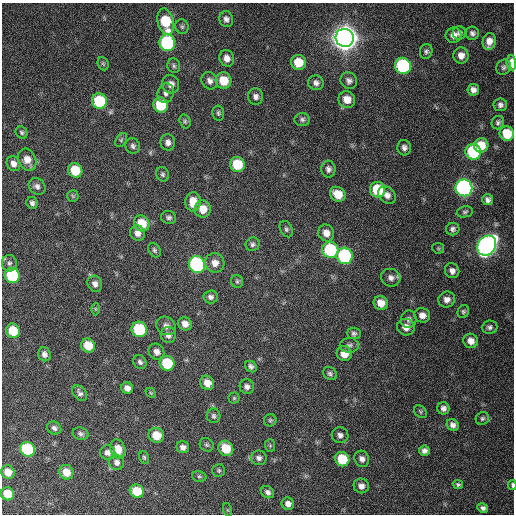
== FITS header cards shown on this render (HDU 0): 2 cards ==
NAXIS1  =                  512 / Axis length
NAXIS2  =                  512 / Axis length

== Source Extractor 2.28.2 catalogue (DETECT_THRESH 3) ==
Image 512 x 512 px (HDU 0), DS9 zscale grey, 1 PNG px = 1 image px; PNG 516 x 516 px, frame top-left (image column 1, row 512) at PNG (2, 3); each listed source drawn as its Kron ellipse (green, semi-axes under 4 px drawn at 4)
Background 402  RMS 11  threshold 32.2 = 3 sigma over >= 5 px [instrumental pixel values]
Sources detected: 146; all 146 listed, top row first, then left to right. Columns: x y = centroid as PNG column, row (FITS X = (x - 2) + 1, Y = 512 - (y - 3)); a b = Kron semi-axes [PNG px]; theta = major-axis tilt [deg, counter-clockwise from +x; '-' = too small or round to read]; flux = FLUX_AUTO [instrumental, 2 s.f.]
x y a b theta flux
226 19 8 7 - 3.0e+03
166 22 13 8 -77 3.2e+04
182 27 7 6 - 1.7e+03
459 33 6 6 - 2.4e+03
472 33 7 6 - 2.2e+03
453 35 8 7 - 5.0e+03
345 38 9 9 - 1.2e+06
489 41 8 6 77 5.5e+03
167 43 8 8 - 9.9e+04
426 51 7 6 - 1.8e+03
461 55 8 7 - 5.4e+03
227 58 8 7 - 5.0e+03
298 62 7 7 - 1.6e+04
511 63 7 5 -84 9.9e+03
103 64 7 5 -67 1.3e+03
174 66 7 6 - 1.7e+03
403 66 8 8 - 9.3e+04
504 67 8 7 - 2.0e+03
209 81 9 7 -55 3.5e+03
224 81 8 7 - 1.6e+04
349 81 9 8 - 2.9e+03
316 83 8 7 - 2.9e+03
171 84 9 8 - 5.3e+03
473 90 6 6 - 3.5e+03
166 93 9 8 - 3.1e+03
256 97 8 7 - 3.1e+03
347 99 8 8 - 8.0e+03
99 101 8 7 - 5.0e+04
161 105 8 7 - 3.1e+04
500 105 7 6 - 2.4e+03
218 113 7 6 - 1.6e+03
302 119 8 6 -3 1.9e+03
185 121 7 5 -74 1.4e+03
498 123 7 6 - 1.8e+03
22 132 6 5 - 1.4e+03
507 133 7 7 - 1.8e+04
121 140 7 5 60 1.3e+03
168 142 8 7 - 3.2e+03
481 145 7 7 - 1.2e+04
133 146 8 7 - 2.1e+03
404 148 8 6 -77 2.6e+03
473 152 8 7 - 5.6e+04
27 160 11 8 -64 7.6e+03
14 164 8 6 -57 4.0e+03
237 164 8 7 - 2.6e+04
328 169 8 7 - 2.4e+03
75 170 7 7 - 2.0e+04
163 174 7 6 - 1.7e+03
37 186 9 7 -43 2.9e+03
464 188 8 8 - 2.5e+05
377 190 8 7 - 3.1e+04
338 194 8 7 - 1.1e+04
387 195 9 7 -42 4.0e+03
73 196 6 5 - 1.2e+03
488 200 5 5 - 2.6e+03
193 202 10 7 87 9.9e+03
32 203 6 5 - 2.1e+03
203 209 8 8 - 8.4e+03
465 212 8 5 11 1.5e+03
169 217 7 6 - 2.0e+03
142 223 8 7 - 1.8e+04
286 229 8 6 -63 1.8e+03
453 229 7 6 - 2.0e+03
138 233 8 7 - 4.2e+03
326 233 8 8 - 6.1e+03
253 244 7 6 - 2.1e+03
487 246 10 9 - 4.3e+05
438 248 6 5 - 1.0e+03
154 250 8 5 -59 1.6e+03
330 250 8 8 - 5.6e+04
345 256 8 8 - 9.0e+04
9 263 8 7 - 2.3e+03
215 263 10 9 - 5.8e+03
197 264 8 8 - 1.3e+05
452 271 8 7 - 3.5e+03
12 275 8 7 - 5.2e+04
391 278 10 8 -24 3.8e+03
237 281 6 6 - 1.4e+03
95 284 8 7 - 3.5e+03
211 297 7 6 - 2.6e+03
447 299 8 8 - 4.2e+03
381 303 7 7 - 8.7e+03
95 309 6 4 -89 9.8e+02
463 312 7 5 68 1.4e+03
422 315 8 7 - 4.7e+03
409 319 8 8 - 2.6e+03
185 324 7 6 - 5.0e+03
166 326 10 9 - 3.9e+03
406 327 9 8 - 5.6e+03
490 327 8 6 5 2.1e+03
139 329 8 7 - 4.8e+04
13 331 7 6 - 1.9e+04
354 333 7 6 - 1.9e+03
168 335 8 7 - 3.1e+03
471 341 7 7 - 5.5e+03
349 345 9 7 1 2.5e+03
88 346 7 6 - 1.4e+04
156 352 8 7 - 3.8e+03
44 354 7 6 - 2.7e+03
344 354 8 7 - 9.2e+03
140 362 7 6 - 2.0e+03
167 363 7 7 - 3.3e+04
251 366 6 5 - 2.0e+03
330 374 7 6 - 1.8e+03
207 383 7 6 - 6.8e+03
247 387 7 7 - 2.9e+03
127 388 6 5 - 3.7e+03
80 393 9 6 -50 2.4e+03
151 393 6 4 -43 9.6e+02
234 398 5 5 - 1.2e+03
443 408 6 6 - 2.8e+03
420 412 7 5 -47 1.3e+03
214 416 7 6 - 1.8e+03
482 418 7 6 - 1.6e+03
270 420 6 6 - 1.3e+03
453 425 6 5 - 2.9e+03
54 428 7 6 - 2.5e+03
81 434 8 6 -17 2.1e+03
156 435 8 7 - 1.3e+04
340 435 8 8 - 3.0e+03
207 445 7 6 - 1.4e+03
270 446 6 5 - 1.1e+03
183 447 6 6 - 3.2e+03
226 448 8 7 - 1.7e+04
27 449 8 7 - 6.0e+04
118 449 10 7 -69 8.5e+03
424 451 5 5 - 2.7e+03
107 453 8 7 - 3.5e+03
144 457 6 5 - 1.2e+03
259 458 8 7 - 2.7e+03
342 459 7 7 - 2.3e+04
362 459 8 7 - 3.3e+03
117 462 8 7 - 3.0e+03
219 470 6 6 - 1.4e+03
8 472 7 6 - 8.7e+03
66 472 7 7 - 9.7e+03
199 476 7 5 -15 1.3e+03
458 484 5 4 - 1.3e+03
512 485 5 2 - 1.6e+03
361 486 8 7 - 3.8e+03
137 491 7 6 - 2.0e+04
268 492 7 5 -37 2.4e+03
8 494 7 6 - 1.3e+04
288 504 6 6 - 3.7e+03
483 508 5 4 - 2.3e+03
228 510 7 4 -71 9.7e+02
At the frame edge (FLAGS 8, measured only in part): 2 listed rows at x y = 511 63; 512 485